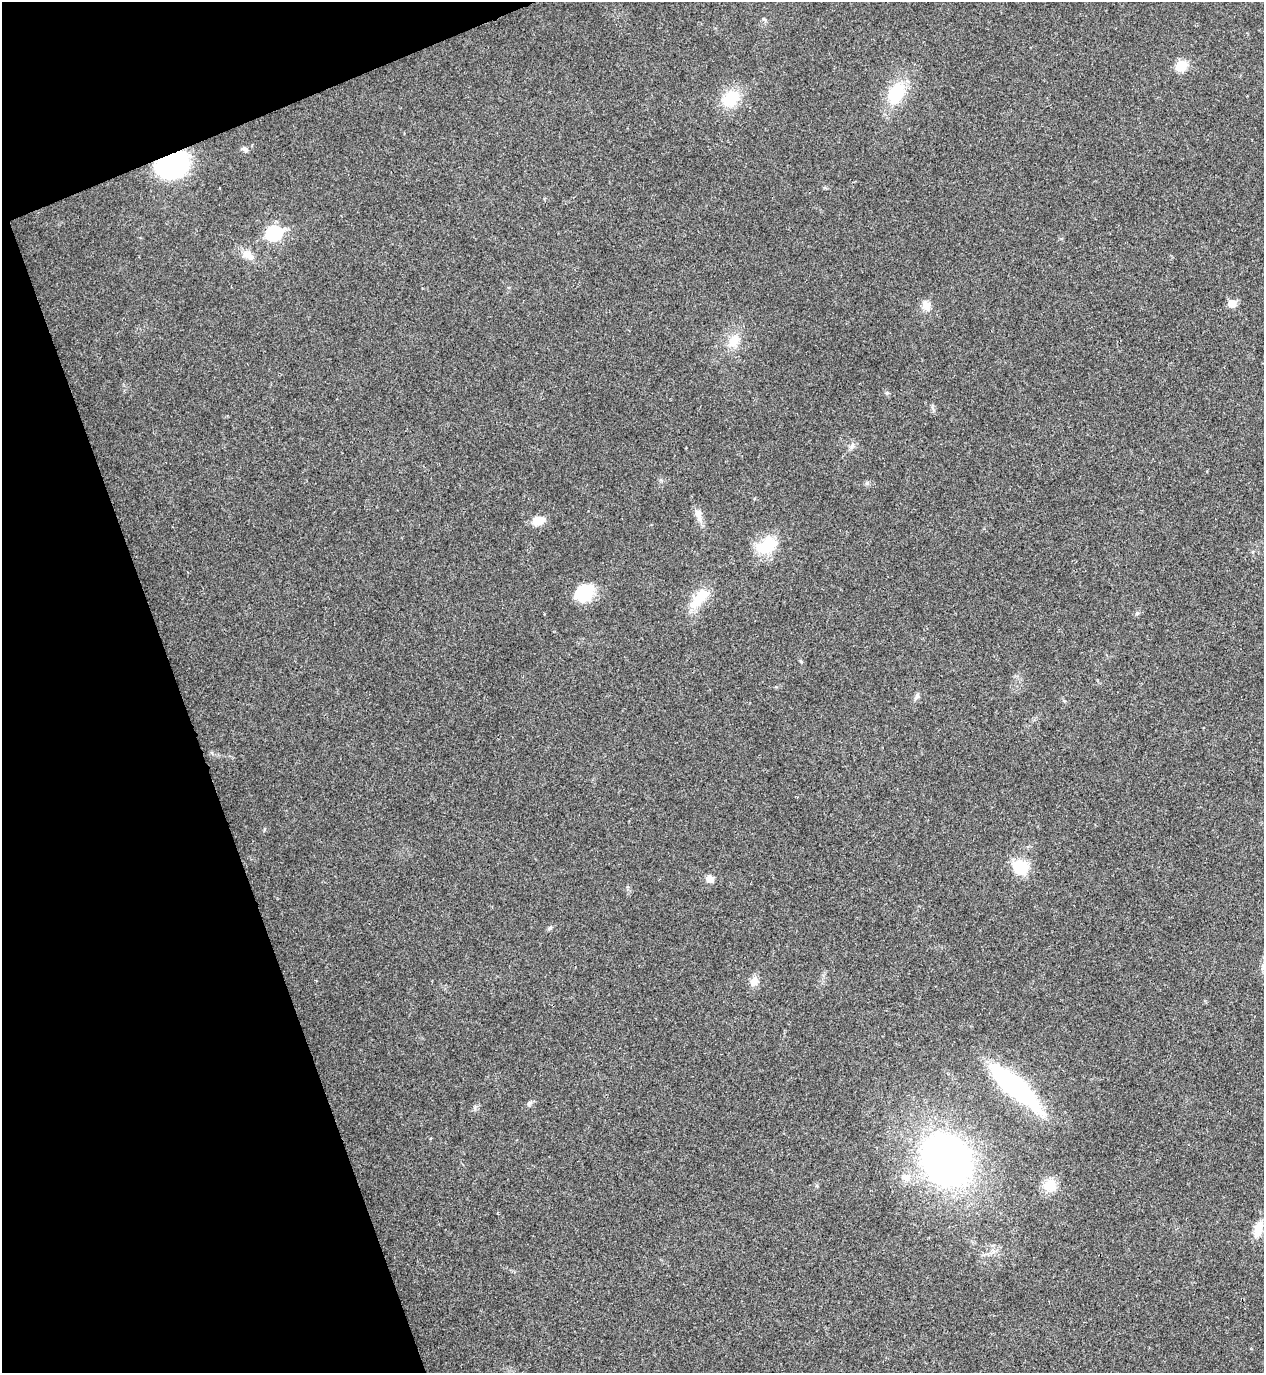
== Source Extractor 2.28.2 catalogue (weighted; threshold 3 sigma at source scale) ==
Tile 5 of 4 x 4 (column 1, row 2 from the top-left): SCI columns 155-1416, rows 2749-4119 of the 5482 x 5493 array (HDU 1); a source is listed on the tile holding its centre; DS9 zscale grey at full resolution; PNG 1266 x 1375 px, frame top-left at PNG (2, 2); no overlay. Shown black and unused: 18% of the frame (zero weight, under 3 of 4 exposures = <1% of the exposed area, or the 3 px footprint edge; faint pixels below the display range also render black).
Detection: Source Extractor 2.28.2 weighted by HDU 2 'WHT'; one run over the whole footprint, this tile lists its part. Background 0.0203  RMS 0.0049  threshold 0.0222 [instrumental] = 3 sigma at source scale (4.5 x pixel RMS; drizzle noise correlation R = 1.50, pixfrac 1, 0.05/0.05 arcsec/px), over >= 5 px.
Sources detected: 29; all 29 listed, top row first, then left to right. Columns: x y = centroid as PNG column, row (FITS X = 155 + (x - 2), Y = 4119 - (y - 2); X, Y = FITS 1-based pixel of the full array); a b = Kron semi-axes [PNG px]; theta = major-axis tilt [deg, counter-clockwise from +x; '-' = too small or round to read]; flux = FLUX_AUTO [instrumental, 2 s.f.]
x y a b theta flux
1181 66 9 8 - 12
896 93 21 14 66 22
731 98 24 17 45 14
244 149 10 5 -21 1.3
173 165 27 20 30 67
274 233 8 7 - 68
248 255 17 10 -27 4.8
1232 303 6 6 - 8.7
926 305 14 10 -63 3.7
734 341 16 12 66 7.6
887 393 6 5 - 0.78
852 445 7 4 70 1.1
698 514 16 8 -74 3.9
539 520 13 9 14 6.4
767 545 25 15 29 17
584 592 22 16 39 18
700 598 30 12 50 13
1137 613 6 4 43 0.77
917 696 9 6 68 1.4
1021 867 19 16 -31 13
709 879 9 7 -19 3.2
550 928 6 5 - 0.87
754 981 12 9 62 3.7
1014 1086 61 17 -40 79
529 1103 7 5 67 1
946 1160 39 32 -49 250
905 1178 14 8 -37 3.6
1050 1185 13 13 - 8.8
1258 1229 22 10 69 6.9
Overlapping masked pixels (flux is a lower limit): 1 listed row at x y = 173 165
Unlisted compact peaks at least as high as the median listed source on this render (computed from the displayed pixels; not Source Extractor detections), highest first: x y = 867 483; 475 1108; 801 662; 763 19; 932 407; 661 480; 264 829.